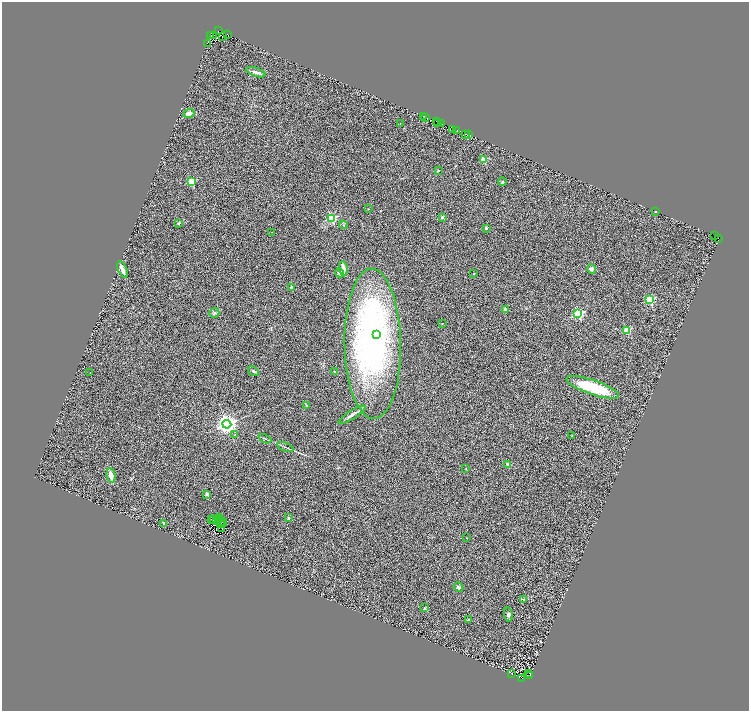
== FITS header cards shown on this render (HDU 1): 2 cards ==
NAXIS1  =                 1493
NAXIS2  =                 1418

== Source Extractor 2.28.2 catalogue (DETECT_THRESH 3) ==
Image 1493 x 1418 px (HDU 1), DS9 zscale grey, zoomed out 1/2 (1 PNG px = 2 x 2 image px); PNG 751 x 713 px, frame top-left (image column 1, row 1418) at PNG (2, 2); each listed source drawn as its Kron ellipse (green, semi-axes under 4 px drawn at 4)
Background 0.79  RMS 0.5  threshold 1.51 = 3 sigma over >= 5 px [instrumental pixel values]
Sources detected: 129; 47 cannot appear on this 1/2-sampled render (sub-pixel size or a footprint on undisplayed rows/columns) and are neither listed nor drawn; the other 82 listed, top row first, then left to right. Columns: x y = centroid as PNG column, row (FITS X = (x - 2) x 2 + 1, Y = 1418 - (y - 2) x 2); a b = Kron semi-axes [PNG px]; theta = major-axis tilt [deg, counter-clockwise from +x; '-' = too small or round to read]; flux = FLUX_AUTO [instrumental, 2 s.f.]
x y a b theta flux
218 31 2 1 - 500
211 35 2 2 - 1000
228 35 2 2 - 600
214 36 2 1 - 540
222 37 3 2 - 380
208 43 3 1 - 320
256 72 10 3 -19 410
189 114 5 4 - 600
423 116 4 2 - 15
426 117 2 1 - 140
436 121 2 1 - 310
400 123 2 2 - 38
437 123 3 1 - 230
442 124 2 1 - 13
452 129 2 1 - 97
457 131 2 1 - 310
465 134 2 1 - 310
468 135 3 1 - 1500
483 160 3 2 - 2800
438 170 3 3 - 64
192 181 3 3 - 4500
502 182 4 3 - 110
368 209 2 2 - 70
655 211 2 1 - 41
442 217 2 2 - 590
331 218 3 3 - 7200
178 223 4 3 - 150
344 225 4 3 - 110
486 228 2 2 - 540
272 232 2 2 - 34
715 235 2 1 - 34
718 238 3 1 - 13
343 268 7 3 -79 750
122 269 9 3 -66 620
592 269 5 4 - 320
339 273 5 3 - 440
474 273 2 2 - 190
291 287 2 2 - 180
649 300 3 3 - 7600
505 310 4 3 - 250
214 313 5 4 - 190
578 314 3 3 - 9600
442 323 2 2 - 40
627 330 3 3 - 3300
377 334 4 4 - 770
373 344 75 28 -89 30000
253 371 6 3 -34 150
90 372 2 1 - 25
335 372 2 2 - 63
593 387 27 7 -19 5100
306 405 4 3 - 89
352 415 15 3 32 480
227 424 4 4 - 60000
235 435 3 3 - 66
572 436 3 2 - 49
265 439 6 1 -24 76
285 447 8 2 -22 130
507 464 2 2 - 410
466 468 3 2 - 55
111 475 7 4 -77 820
207 494 2 2 - 810
220 518 2 1 - 43
289 518 2 2 - 380
212 520 3 1 - 1.9
214 520 2 1 - 49
216 520 2 1 - 37
218 520 3 1 - 1.7
223 521 3 1 - 18
164 523 2 2 - 360
220 523 3 1 - 41
223 523 3 1 - 18
222 529 2 1 - 41
466 538 2 1 - 61
458 587 5 4 - 160
523 599 3 2 - 290
425 608 3 3 - 62
508 614 7 4 -82 220
469 620 3 2 - 90
511 673 4 1 - 30
529 673 3 1 - 25
530 675 2 1 - 93
522 678 3 1 - 36
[47 sub-pixel or undisplayed-footprint detections neither listed nor drawn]